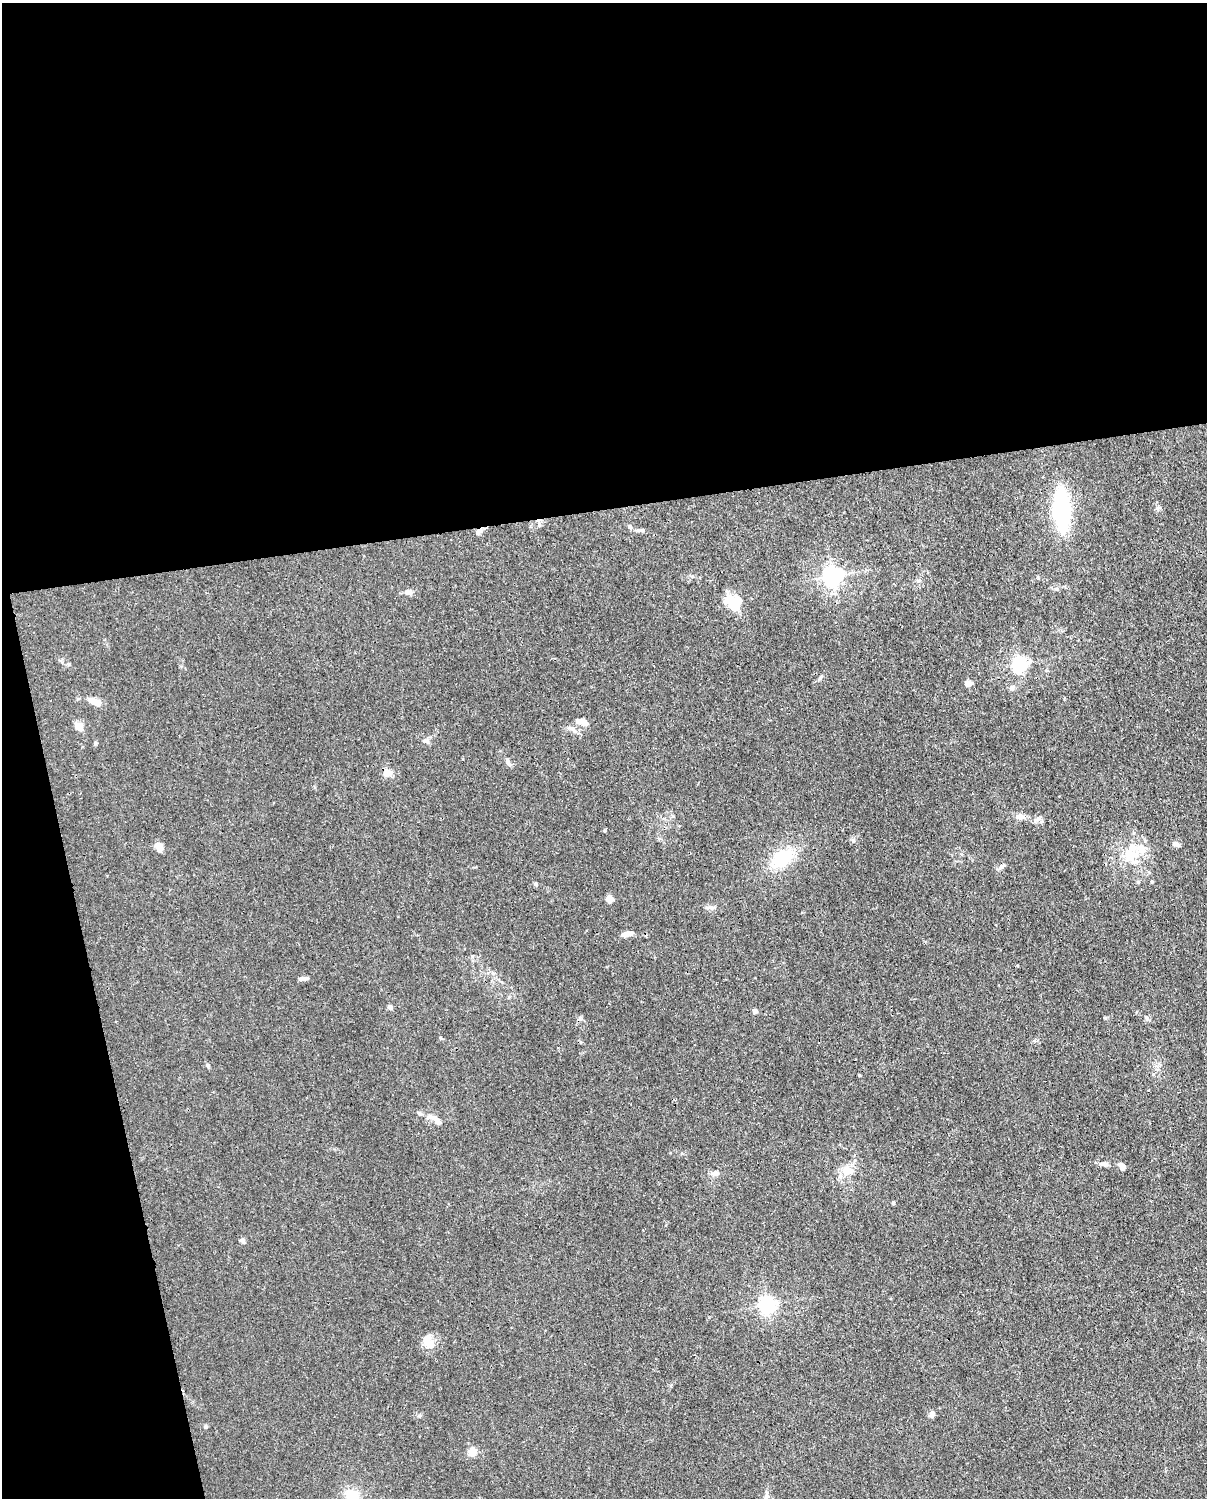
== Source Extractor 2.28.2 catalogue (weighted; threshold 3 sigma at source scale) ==
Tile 1 of 4 x 3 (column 1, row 1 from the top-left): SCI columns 92-1296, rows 3259-4754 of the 5001 x 4906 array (HDU 1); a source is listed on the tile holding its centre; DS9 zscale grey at full resolution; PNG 1209 x 1500 px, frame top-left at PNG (2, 3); no overlay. Shown black and unused: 39% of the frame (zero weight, under 3 of 4 exposures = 7% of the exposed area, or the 3 px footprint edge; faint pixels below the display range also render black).
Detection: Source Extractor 2.28.2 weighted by HDU 2 'WHT'; one run over the whole footprint, this tile lists its part. Background 0.0268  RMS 0.0028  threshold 0.0128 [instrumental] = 3 sigma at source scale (4.5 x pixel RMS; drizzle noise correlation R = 1.50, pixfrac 1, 0.05/0.05 arcsec/px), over >= 5 px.
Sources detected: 51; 2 inside a brighter listed object's ellipse — not listed separately; the other 49 listed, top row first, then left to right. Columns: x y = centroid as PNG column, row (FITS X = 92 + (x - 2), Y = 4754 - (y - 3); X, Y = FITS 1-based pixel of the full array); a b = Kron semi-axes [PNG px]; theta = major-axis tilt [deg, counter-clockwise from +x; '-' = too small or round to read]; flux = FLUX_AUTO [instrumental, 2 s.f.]
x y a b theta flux
1158 508 6 5 - 0.51
1062 510 33 13 -87 39
630 527 6 5 - 0.78
640 530 14 4 5 0.79
479 532 11 6 45 0.99
833 576 7 6 - 140
409 592 8 7 - 1.2
733 604 18 15 -52 8.1
68 664 6 4 -21 0.44
1020 664 6 6 - 77
968 683 8 5 2 1.4
1012 688 7 6 - 0.86
97 703 15 8 -35 2
582 722 16 7 -20 1.8
79 726 6 5 - 4.7
426 741 8 6 -34 0.76
95 743 6 4 -89 0.36
508 762 13 5 -64 0.91
386 773 11 9 29 1.9
1020 816 11 8 -9 1.7
1176 844 9 6 -19 0.96
158 847 10 6 -62 2.5
1131 854 23 19 -63 7.9
782 858 25 16 36 12
1001 867 8 6 26 0.84
536 884 5 5 - 0.5
609 899 5 4 - 5.7
626 934 15 6 8 1.8
305 978 10 6 2 0.92
390 1007 4 4 - 1.6
755 1011 4 4 - 1.4
1147 1018 6 4 -47 0.5
441 1038 5 4 - 0.33
208 1065 6 4 -89 0.38
859 1075 5 3 - 0.23
420 1113 7 5 -27 0.52
436 1119 19 7 -34 1.9
1105 1164 9 6 -16 0.92
1122 1166 9 6 -43 1.3
846 1171 9 8 - 4.1
715 1173 8 6 0 1.1
893 1202 5 3 - 0.36
243 1240 6 6 - 0.68
767 1305 6 6 - 95
427 1341 19 11 -75 3.3
932 1414 8 6 81 0.97
206 1427 6 4 70 0.4
472 1452 5 5 - 8.9
352 1496 15 14 - 5.2
Overlapping masked pixels (flux is a lower limit): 1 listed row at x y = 479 532
Isophote crosses this tile's border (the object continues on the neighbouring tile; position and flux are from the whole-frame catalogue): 1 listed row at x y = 352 1496
Unlisted compact peaks at least as high as the median listed source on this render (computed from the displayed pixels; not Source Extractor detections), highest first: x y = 1105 1018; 419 1416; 853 841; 820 678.